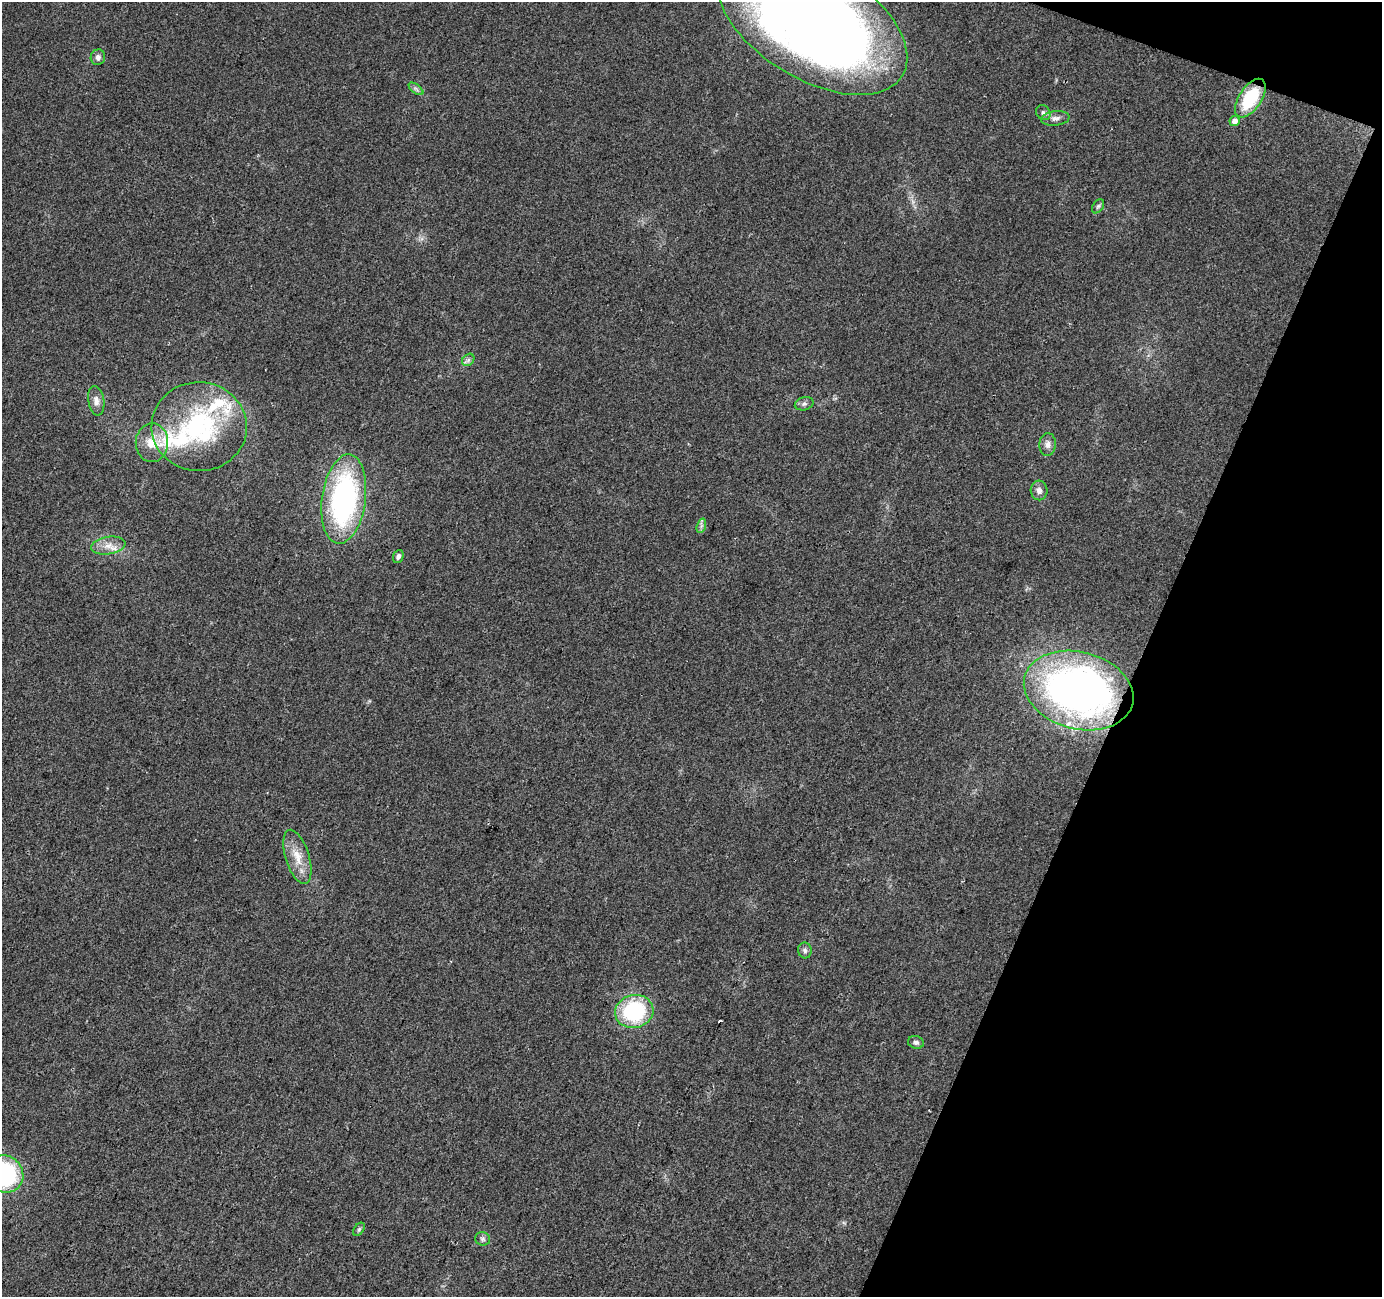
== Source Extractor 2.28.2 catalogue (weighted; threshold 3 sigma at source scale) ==
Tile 8 of 4 x 4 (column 4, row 2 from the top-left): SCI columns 4148-5527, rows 2865-4159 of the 5527 x 5664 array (HDU 1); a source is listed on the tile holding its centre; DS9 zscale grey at full resolution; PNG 1384 x 1299 px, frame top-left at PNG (2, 2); each listed source drawn as its Kron ellipse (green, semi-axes under 4 px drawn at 4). Shown black and unused: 19% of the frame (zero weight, under 2 of 3 exposures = <1% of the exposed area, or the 3 px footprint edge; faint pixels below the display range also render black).
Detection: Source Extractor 2.28.2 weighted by HDU 2 'WHT'; one run over the whole footprint, this tile lists its part. Background 0.0405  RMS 0.0079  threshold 0.0358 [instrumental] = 3 sigma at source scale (4.5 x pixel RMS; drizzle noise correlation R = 1.50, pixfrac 1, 0.0396/0.0396 arcsec/px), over >= 5 px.
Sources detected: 30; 1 cosmic-ray / hot-pixel residue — neither listed nor drawn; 2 inside a brighter listed object's ellipse — not listed separately; the other 27 listed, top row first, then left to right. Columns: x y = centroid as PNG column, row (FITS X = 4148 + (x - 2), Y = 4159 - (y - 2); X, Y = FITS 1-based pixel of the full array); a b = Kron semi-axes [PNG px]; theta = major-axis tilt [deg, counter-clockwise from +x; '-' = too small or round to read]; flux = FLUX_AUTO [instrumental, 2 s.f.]
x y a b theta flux
812 22 105 57 -31 990
98 57 8 7 - 3.1
416 89 8 4 -37 2
1250 98 22 11 57 43
1043 113 8 6 -52 2.3
1055 118 14 7 7 4.3
1235 121 5 5 - 4.6
1098 206 8 5 54 1.7
468 360 7 5 45 2.2
96 401 15 8 -81 5.3
804 404 9 6 16 2.5
199 427 47 44 -1 120
152 443 19 16 88 17
1048 445 11 8 86 4.1
1039 490 10 8 -87 4.2
344 499 45 22 82 170
701 526 7 4 71 2
108 546 17 8 9 8.3
398 556 7 5 67 2.2
1079 690 56 38 -15 430
297 857 28 11 -72 15
805 950 8 7 - 2.3
634 1011 19 16 13 72
916 1042 8 6 -15 2
5 1174 19 17 -49 93
359 1229 7 5 54 1.4
483 1239 7 7 - 2.1
Overlapping masked pixels (flux is a lower limit): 2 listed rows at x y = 1250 98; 1079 690
Isophote crosses this tile's border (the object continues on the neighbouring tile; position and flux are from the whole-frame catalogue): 2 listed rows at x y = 812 22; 5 1174